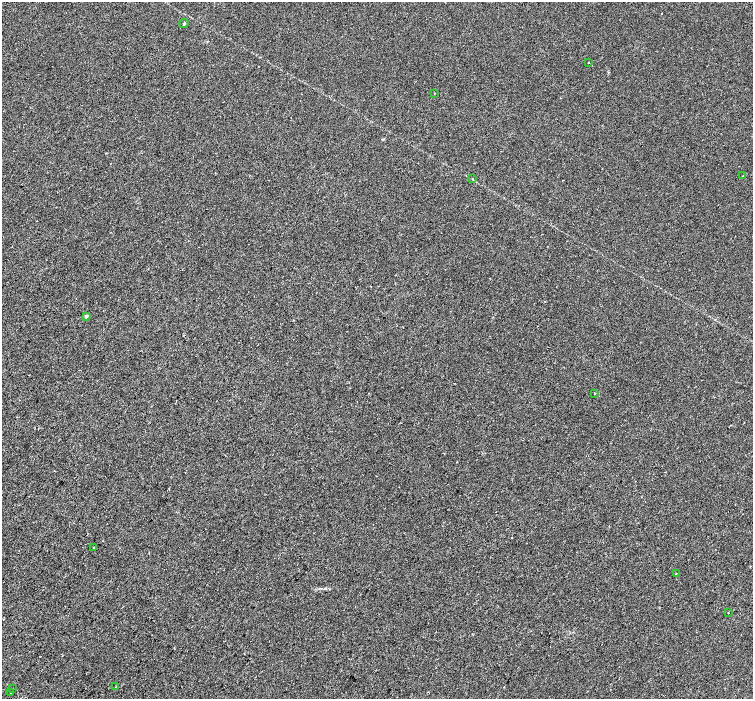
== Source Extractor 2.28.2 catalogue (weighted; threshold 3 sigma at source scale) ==
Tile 7 of 4 x 4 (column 3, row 2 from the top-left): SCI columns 3074-4575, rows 3110-4502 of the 6139 x 6154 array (HDU 1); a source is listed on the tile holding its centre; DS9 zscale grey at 2 x 2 block average (1 PNG px = mean of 2 x 2 image px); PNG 755 x 701 px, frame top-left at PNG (2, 2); each listed source drawn as its Kron ellipse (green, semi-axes under 4 px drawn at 4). Shown black and unused: <1% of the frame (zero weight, under 2 of 3 exposures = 4% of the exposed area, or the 3 px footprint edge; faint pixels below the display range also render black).
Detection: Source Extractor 2.28.2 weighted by HDU 2 'WHT'; one run over the whole footprint, this tile lists its part. Background 0.00116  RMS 0.0055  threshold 0.0246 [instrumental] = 3 sigma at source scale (4.5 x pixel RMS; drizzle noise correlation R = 1.50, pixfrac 1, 0.0396/0.0396 arcsec/px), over >= 5 px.
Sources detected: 15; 2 cosmic-ray / hot-pixel residue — neither listed nor drawn; the other 13 listed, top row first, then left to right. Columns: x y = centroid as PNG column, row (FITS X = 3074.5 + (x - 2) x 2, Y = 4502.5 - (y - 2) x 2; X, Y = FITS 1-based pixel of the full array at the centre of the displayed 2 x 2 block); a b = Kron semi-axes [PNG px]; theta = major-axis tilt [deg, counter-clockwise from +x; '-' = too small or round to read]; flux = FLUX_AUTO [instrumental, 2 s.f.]
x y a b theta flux
184 24 5 2 - 1.3
589 63 2 2 - 0.63
434 93 2 2 - 2.4
743 176 2 2 - 2.8
473 179 3 2 - 0.69
86 316 2 2 - 4.1
594 393 2 2 - 2.3
93 547 2 2 - 1.5
676 573 2 2 - 0.4
728 612 2 2 - 0.75
116 687 2 2 - 1.7
12 689 2 2 - 0.71
10 692 2 2 - 1.4
Diffuse or blended objects may show on this block-average render without a row.